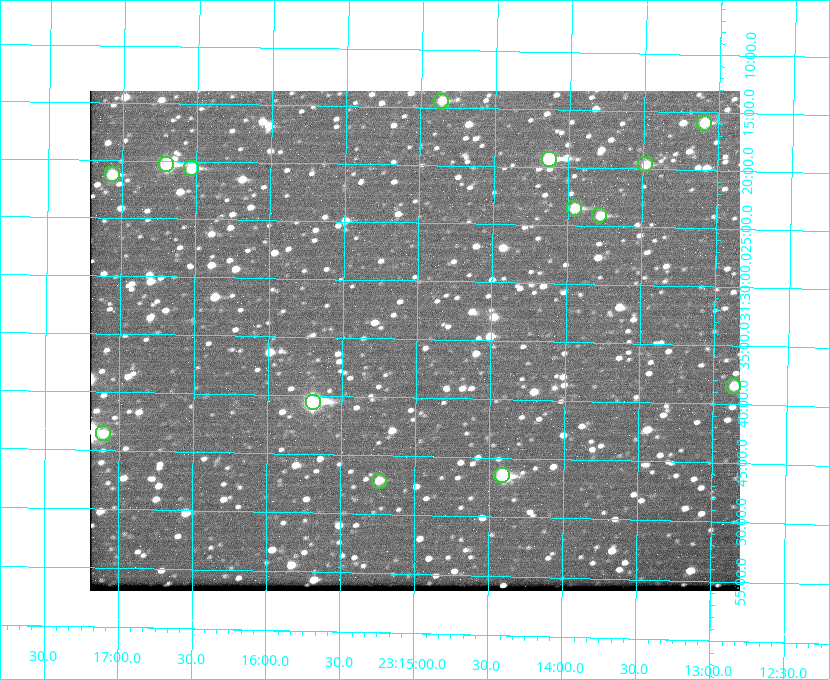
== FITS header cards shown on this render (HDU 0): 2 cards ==
NAXIS1  =                  650 / Width of table row in bytes
NAXIS2  =                  500 / Number of rows in table

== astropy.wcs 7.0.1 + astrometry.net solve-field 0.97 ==
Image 650 x 500 px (HDU 0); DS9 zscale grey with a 90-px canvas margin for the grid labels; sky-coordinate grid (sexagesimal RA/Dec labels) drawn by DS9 from the SOLVED WCS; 14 Tycho-2 reference stars matched to detected sources circled (green)
Header WCS: none
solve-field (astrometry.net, Tycho-2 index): SOLVED blind (the file carries no WCS)
Solved WCS: RA---TAN-SIP/DEC--TAN-SIP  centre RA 23:15:01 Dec +31:35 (348.75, +31.59 deg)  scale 5.16 arcsec/px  FOV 55.9' x 42.8'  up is +179 deg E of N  parity flipped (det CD > 0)
(file carries no celestial WCS; the grid is the blind solution)
Tycho-2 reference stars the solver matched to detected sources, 14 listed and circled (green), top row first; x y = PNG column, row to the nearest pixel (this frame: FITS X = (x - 90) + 1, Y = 500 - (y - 91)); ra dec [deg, ICRS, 3 dp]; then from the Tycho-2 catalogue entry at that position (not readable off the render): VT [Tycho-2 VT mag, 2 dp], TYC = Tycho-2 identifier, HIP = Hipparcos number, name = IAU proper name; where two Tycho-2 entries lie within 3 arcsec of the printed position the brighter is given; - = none
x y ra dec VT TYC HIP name
441 101 348.716 +31.241 10.71 2751-1879-1 - -
704 123 348.274 +31.265 10.04 2751-1349-1 - -
549 159 348.533 +31.321 8.95 2751-241-1 - -
166 164 349.176 +31.338 8.87 2752-38-1 - -
645 164 348.371 +31.327 10.64 2751-1121-1 - -
191 168 349.134 +31.344 10.32 2752-30-1 - -
112 174 349.268 +31.354 10.15 2752-13-1 - -
574 208 348.489 +31.392 10.19 2751-871-1 - -
599 215 348.446 +31.401 10.83 2751-661-1 - -
733 386 348.216 +31.641 10.50 2751-2059-1 - -
313 402 348.924 +31.676 7.66 2752-472-1 114838 -
103 433 349.277 +31.726 11.07 2752-324-1 - -
502 475 348.603 +31.774 10.34 2751-877-1 - -
379 481 348.810 +31.787 10.96 2752-75-1 - -